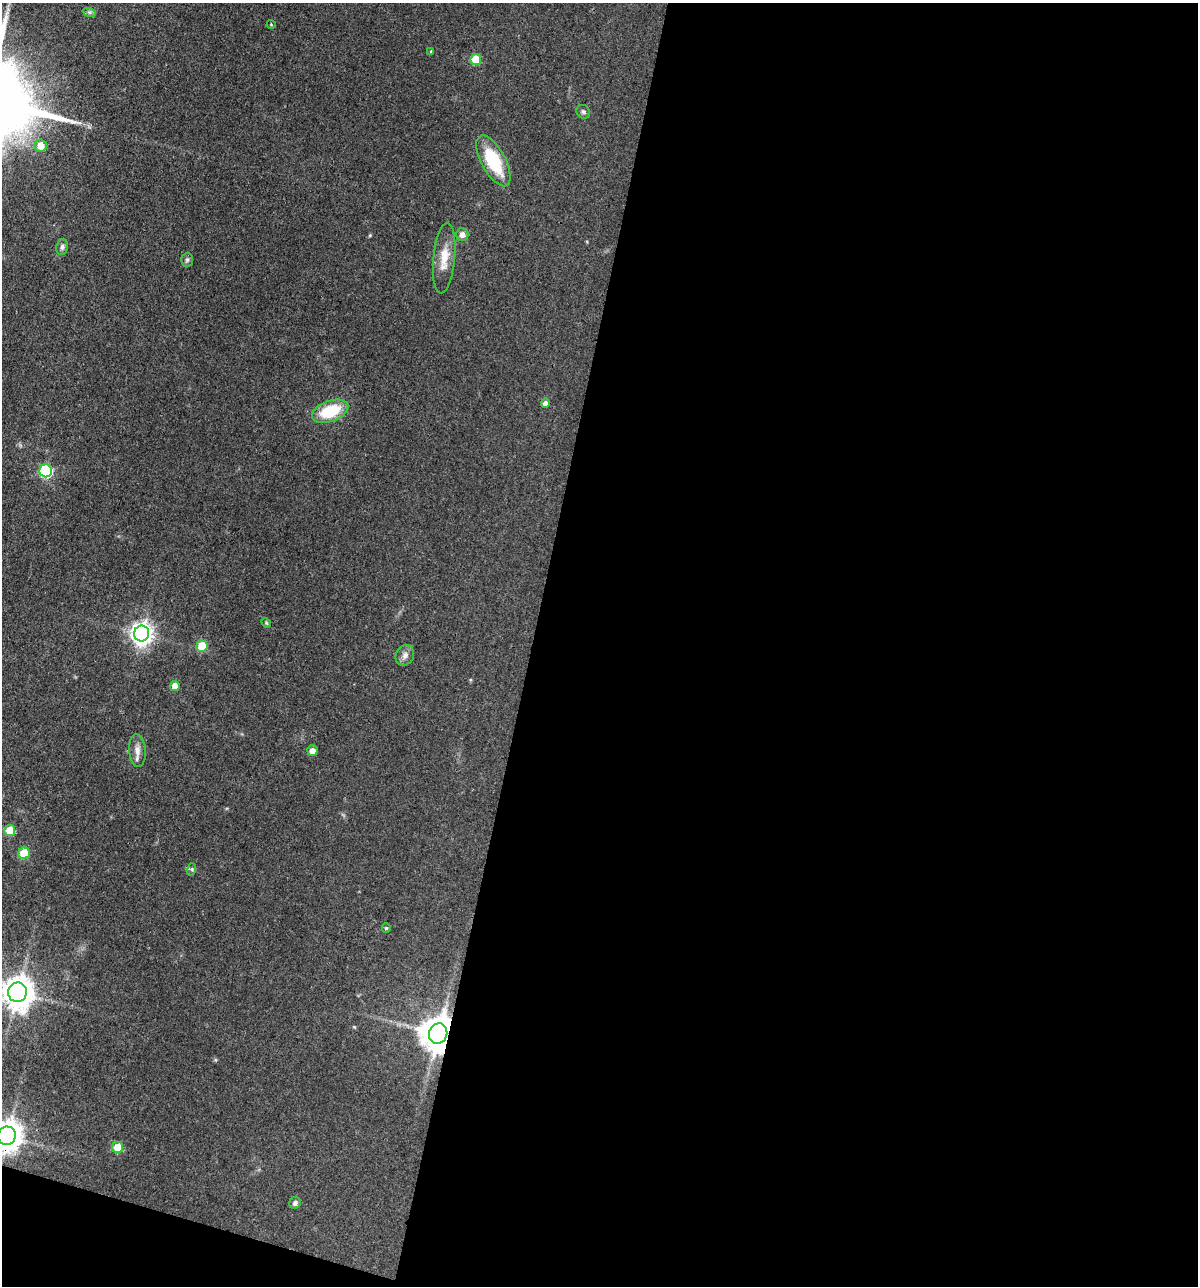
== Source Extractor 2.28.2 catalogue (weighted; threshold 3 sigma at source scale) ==
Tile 16 of 4 x 4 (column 4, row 4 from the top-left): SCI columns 3714-4909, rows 1-1284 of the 5159 x 5138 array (HDU 1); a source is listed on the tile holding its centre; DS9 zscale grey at full resolution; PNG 1200 x 1288 px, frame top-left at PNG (2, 3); each listed source drawn as its Kron ellipse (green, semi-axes under 4 px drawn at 4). Shown black and unused: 57% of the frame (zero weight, under 3 of 4 exposures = <1% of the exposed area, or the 3 px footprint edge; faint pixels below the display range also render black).
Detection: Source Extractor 2.28.2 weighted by HDU 2 'WHT'; one run over the whole footprint, this tile lists its part. Background 0.0814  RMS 0.0065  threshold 0.0291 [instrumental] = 3 sigma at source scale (4.5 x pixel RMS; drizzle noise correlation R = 1.50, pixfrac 1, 0.05/0.05 arcsec/px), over >= 5 px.
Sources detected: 30; all 30 listed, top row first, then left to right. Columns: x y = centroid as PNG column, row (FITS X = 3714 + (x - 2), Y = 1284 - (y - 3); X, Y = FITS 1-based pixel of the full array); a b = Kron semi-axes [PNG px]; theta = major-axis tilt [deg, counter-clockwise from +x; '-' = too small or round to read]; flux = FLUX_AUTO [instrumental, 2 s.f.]
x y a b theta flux
89 12 7 4 -18 1.3
271 24 4 3 - 0.47
431 51 4 4 - 0.6
476 60 5 5 - 22
583 112 7 6 - 1.5
41 146 6 6 - 8.3
493 161 28 12 -61 34
462 235 6 6 - 3.2
62 247 8 6 81 1.7
444 258 35 11 84 12
187 260 7 6 - 1.3
545 403 4 4 - 2.3
330 411 19 10 20 29
46 471 6 6 - 80
266 623 5 4 - 0.77
142 634 8 7 - 440
202 646 6 5 - 19
405 655 10 9 - 3.5
175 686 5 5 - 7.9
137 751 16 8 -85 4.8
312 751 5 5 - 4.1
10 830 5 5 - 15
24 853 6 5 - 20
192 869 6 4 73 0.93
386 928 4 4 - 0.74
17 992 10 9 - 1100
438 1033 10 9 - 1500
7 1136 9 9 - 950
118 1147 6 5 - 15
295 1203 6 5 - 1.9
Overlapping masked pixels (flux is a lower limit): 2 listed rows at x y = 438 1033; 7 1136
Isophote crosses this tile's border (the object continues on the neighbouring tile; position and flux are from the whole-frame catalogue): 2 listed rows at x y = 17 992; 7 1136